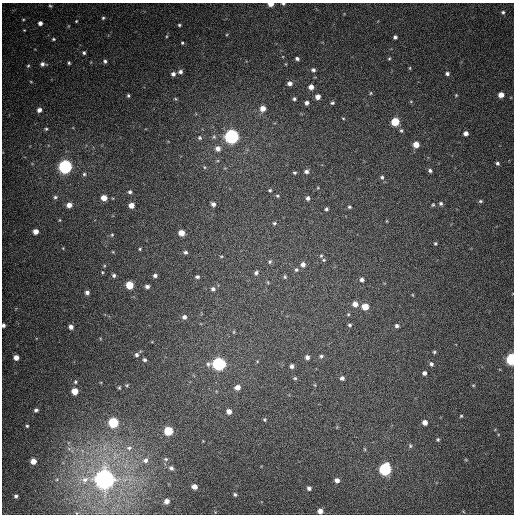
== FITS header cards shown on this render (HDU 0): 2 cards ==
NAXIS1  =                  512
NAXIS2  =                  512

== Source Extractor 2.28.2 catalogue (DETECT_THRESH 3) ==
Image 512 x 512 px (HDU 0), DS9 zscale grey, 1 PNG px = 1 image px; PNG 516 x 516 px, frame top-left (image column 1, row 512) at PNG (2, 3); no overlay
Background 411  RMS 11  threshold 32.6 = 3 sigma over >= 5 px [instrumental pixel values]
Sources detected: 157; all 157 listed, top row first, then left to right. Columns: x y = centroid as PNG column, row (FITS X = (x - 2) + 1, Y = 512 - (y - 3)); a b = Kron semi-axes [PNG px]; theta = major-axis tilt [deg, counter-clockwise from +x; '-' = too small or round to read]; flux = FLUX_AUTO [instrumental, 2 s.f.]
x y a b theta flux
271 4 5 3 - 6000
283 4 5 3 - 1000
50 6 5 4 - 910
503 12 6 5 - 1500
103 18 5 4 - 1000
23 19 5 3 - 730
76 21 4 3 - 650
40 23 5 4 - 2800
179 25 4 3 - 990
68 26 5 3 - 620
24 30 3 3 - 560
167 36 5 3 - 710
395 37 4 4 - 1700
53 39 5 4 - 990
182 43 4 3 - 890
84 53 4 4 - 1400
297 59 4 4 - 1700
389 59 4 4 - 840
105 61 5 4 - 1600
69 63 4 3 - 1100
43 64 7 5 -4 2500
28 66 5 4 - 900
410 68 5 3 - 690
313 70 5 4 - 1700
180 72 5 4 - 2100
173 74 5 4 - 2500
447 74 5 4 - 1700
31 82 4 3 - 550
290 83 5 4 - 3100
311 87 4 4 - 4400
371 93 5 3 - 740
128 95 4 4 - 1200
456 95 4 4 - 680
501 95 5 4 - 6300
318 97 4 4 - 4200
175 99 5 4 - 820
294 99 4 3 - 1200
411 101 4 3 - 590
307 103 4 4 - 2300
332 103 5 4 - 1100
263 108 5 5 - 6200
39 110 5 4 - 3300
343 118 4 3 - 620
395 122 5 5 - 26000
46 129 4 4 - 1000
401 130 7 5 -57 1500
466 133 4 4 - 3500
232 136 6 6 - 270000
200 138 6 6 - 1600
416 145 5 5 - 9300
218 149 6 6 - 4200
497 163 4 4 - 1300
65 167 6 6 - 220000
204 167 5 3 - 860
430 170 5 5 - 1800
306 172 5 4 - 2000
295 173 4 3 - 900
84 174 5 5 - 1400
382 177 6 5 - 1600
270 190 4 4 - 1000
130 192 6 5 - 1800
277 196 4 3 - 940
55 197 6 5 - 1700
104 198 5 5 - 8200
308 198 5 4 - 1900
480 201 6 4 -12 1200
441 203 5 5 - 1500
213 204 5 4 - 2600
69 205 6 5 - 4900
131 205 5 4 - 6100
433 205 4 3 - 920
349 207 4 4 - 1000
326 209 4 3 - 1300
60 220 5 3 - 710
274 223 5 5 - 1200
36 232 4 4 - 5700
181 233 5 5 - 8300
112 235 5 4 - 860
435 243 3 3 - 890
140 249 3 3 - 770
113 252 4 3 - 620
185 252 5 4 - 1600
221 256 5 3 - 670
321 256 5 4 - 950
324 260 5 4 - 1000
270 262 7 5 51 1300
303 264 6 5 - 3400
296 270 5 5 - 1400
102 272 3 3 - 690
256 273 5 4 - 1800
114 275 5 4 - 1500
155 275 4 4 - 1900
197 277 4 3 - 1400
285 277 5 4 - 1100
362 280 5 4 - 2100
268 282 5 3 - 640
129 285 5 5 - 20000
147 286 4 3 - 2400
213 289 5 5 - 1900
87 293 4 4 - 2400
413 295 5 3 - 560
355 304 6 5 - 4900
365 307 5 5 - 12000
348 314 5 4 - 830
184 317 5 5 - 2400
3 325 4 3 - 1900
349 325 5 4 - 1100
397 326 4 4 - 1900
71 327 5 4 - 3400
234 332 6 4 89 750
434 352 4 4 - 920
137 355 5 5 - 1700
321 356 5 4 - 1400
16 357 5 4 - 5200
307 357 5 5 - 2800
512 359 6 5 - 110000
144 360 4 3 - 1400
257 361 5 3 - 570
219 364 6 6 - 180000
431 364 5 4 - 1500
291 366 5 4 - 2400
424 373 4 4 - 2200
295 378 5 4 - 1100
342 378 5 5 - 2300
75 382 6 4 -89 1000
127 385 4 3 - 810
315 385 5 3 - 690
473 385 5 3 - 700
237 387 6 5 - 4900
119 388 4 3 - 830
75 391 5 5 - 11000
36 410 5 4 - 1800
229 411 5 5 - 4600
461 416 3 3 - 780
264 420 4 4 - 970
113 422 5 5 - 57000
425 422 4 4 - 4800
27 426 5 4 - 1100
168 431 5 5 - 35000
438 440 4 4 - 940
410 446 5 4 - 1000
129 448 9 6 1 2500
365 449 6 4 -88 730
166 459 6 5 - 1200
145 460 7 6 - 2500
33 461 5 5 - 6400
171 468 5 4 - 1900
385 469 6 6 - 120000
105 479 7 7 - 950000
85 480 11 9 28 6300
337 480 5 5 - 3400
194 487 5 4 - 5000
309 488 5 4 - 2000
235 494 5 4 - 1300
16 496 4 4 - 1500
166 501 4 4 - 3500
320 511 5 4 - 4100
At the frame edge (FLAGS 8, measured only in part): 5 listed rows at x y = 271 4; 283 4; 3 325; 512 359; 320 511